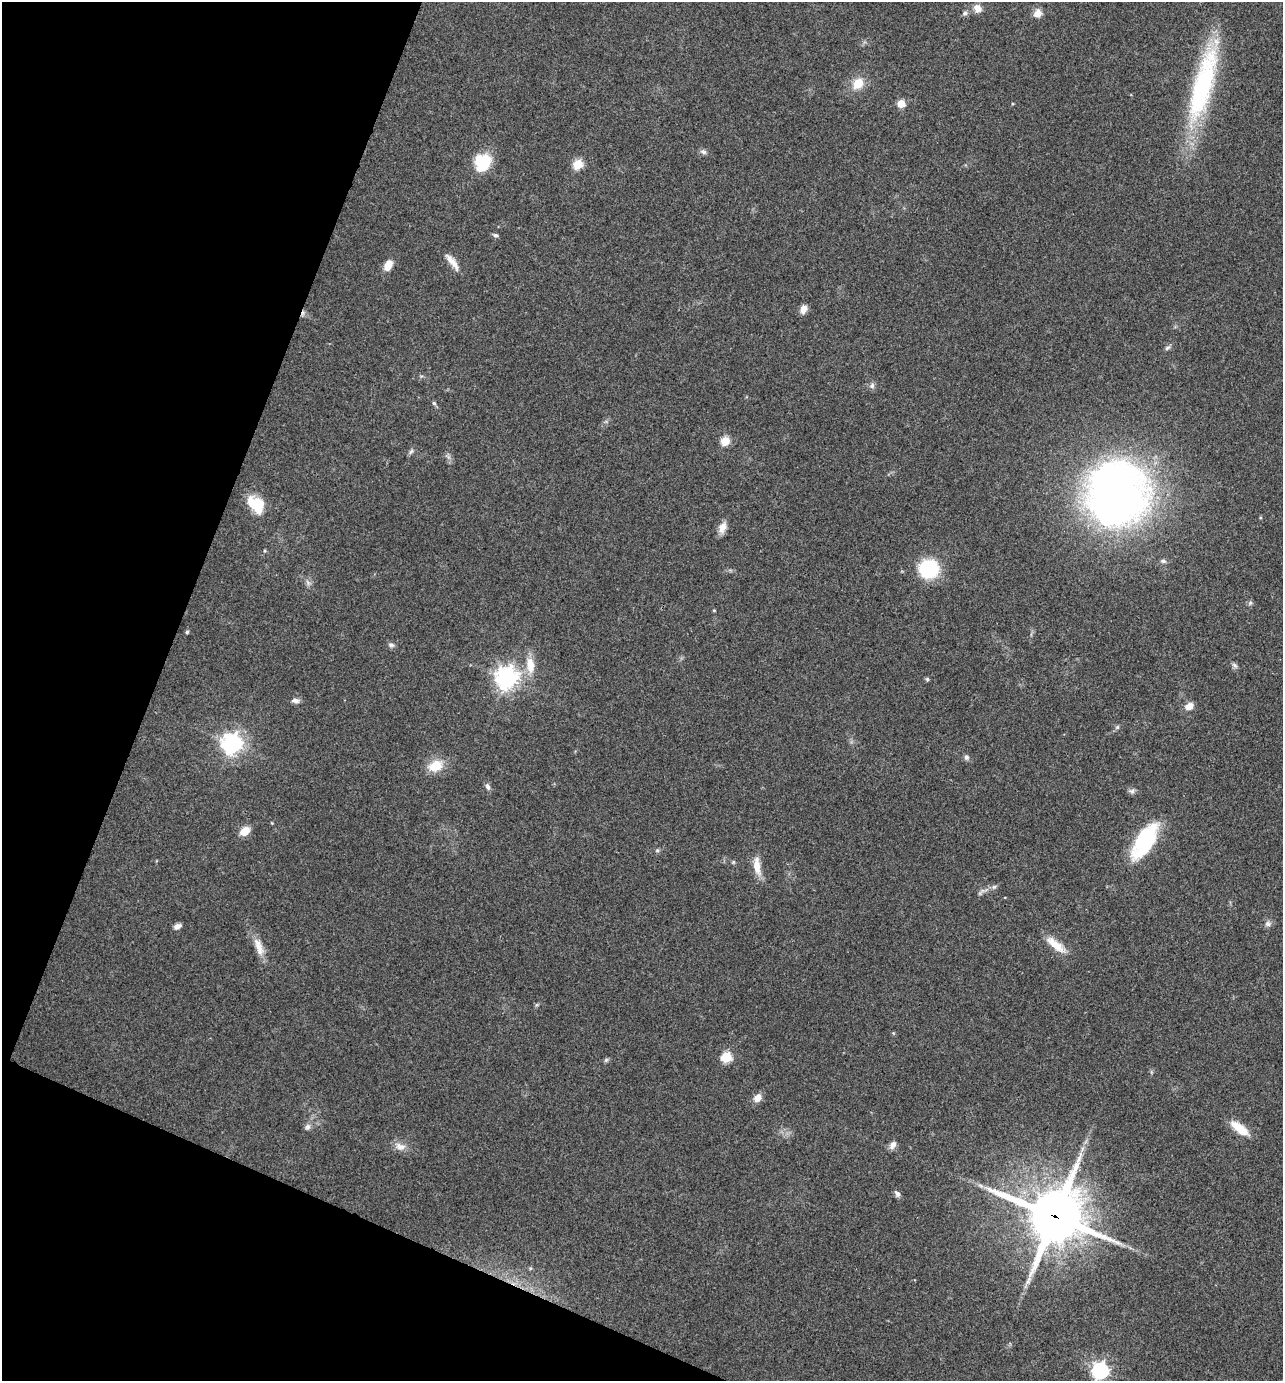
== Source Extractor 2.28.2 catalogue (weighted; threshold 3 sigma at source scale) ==
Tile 9 of 4 x 4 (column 1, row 3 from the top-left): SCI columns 140-1420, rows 1384-2762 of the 5535 x 5521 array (HDU 1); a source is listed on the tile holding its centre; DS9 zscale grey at full resolution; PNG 1285 x 1383 px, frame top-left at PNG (2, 2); no overlay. Shown black and unused: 19% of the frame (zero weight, under 3 of 4 exposures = <1% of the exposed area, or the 3 px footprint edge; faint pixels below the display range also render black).
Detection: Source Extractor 2.28.2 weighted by HDU 2 'WHT'; one run over the whole footprint, this tile lists its part. Background 0.165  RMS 0.0072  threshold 0.0322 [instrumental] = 3 sigma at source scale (4.5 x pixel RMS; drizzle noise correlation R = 1.50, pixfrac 1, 0.05/0.05 arcsec/px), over >= 5 px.
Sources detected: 63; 1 inside a brighter object's white glare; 1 cosmic-ray / hot-pixel residue — not listed; the other 61 listed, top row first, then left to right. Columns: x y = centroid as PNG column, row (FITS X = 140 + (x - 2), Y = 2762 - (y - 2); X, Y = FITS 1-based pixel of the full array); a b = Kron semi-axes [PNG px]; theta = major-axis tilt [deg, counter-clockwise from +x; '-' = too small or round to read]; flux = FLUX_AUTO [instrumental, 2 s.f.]
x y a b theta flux
977 8 12 10 -53 5.2
965 13 7 6 - 1.8
1037 13 9 8 - 6.2
858 83 12 9 51 13
1203 85 94 22 75 110
901 104 5 5 - 19
703 152 9 6 -24 2.1
482 164 21 14 -53 24
578 164 5 5 - 38
496 235 7 5 -5 1.6
454 263 22 7 -63 6.7
388 265 12 8 62 8.1
803 309 10 7 73 5.2
1167 348 9 5 30 1.7
872 386 8 7 - 2.3
434 403 6 5 - 1.2
725 441 12 11 - 7
411 451 8 5 53 1.6
1117 494 77 69 87 370
256 504 21 14 -42 24
723 527 15 9 68 5.9
265 551 5 4 - 0.84
1163 561 8 5 -10 1.8
929 569 14 13 - 61
308 583 9 4 -59 2
1250 603 6 5 - 1.3
714 610 4 3 - 0.69
187 632 5 5 - 0.96
391 645 9 5 -7 1.9
530 665 23 11 -82 12
1234 665 9 5 -45 1.7
506 678 8 7 - 550
927 679 5 4 - 1.1
295 700 11 6 -5 2.7
1189 706 9 7 25 5.9
1117 727 6 5 - 1.3
232 744 7 7 - 440
966 757 7 6 - 1.9
435 766 14 10 21 17
488 787 9 5 -64 2.3
1132 791 9 6 -14 2.1
245 831 11 8 39 8.7
1145 841 39 17 57 59
657 850 6 5 - 1.2
757 866 26 9 -82 9.3
994 887 7 5 42 1.6
1268 924 8 8 - 2.4
177 926 9 6 24 2.9
1055 945 30 10 -40 12
259 947 28 9 -70 9.4
726 1057 6 5 - 42
606 1060 7 4 45 1.2
757 1098 10 8 46 5.5
308 1127 9 7 72 2.5
1240 1128 24 9 -37 14
893 1145 11 7 57 3.4
400 1146 16 10 -16 5.8
981 1186 8 5 -31 2.1
897 1194 8 6 -58 2.3
1055 1216 20 19 - 3700
1100 1371 7 7 - 220
Overlapping masked pixels (flux is a lower limit): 1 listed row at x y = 1055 1216